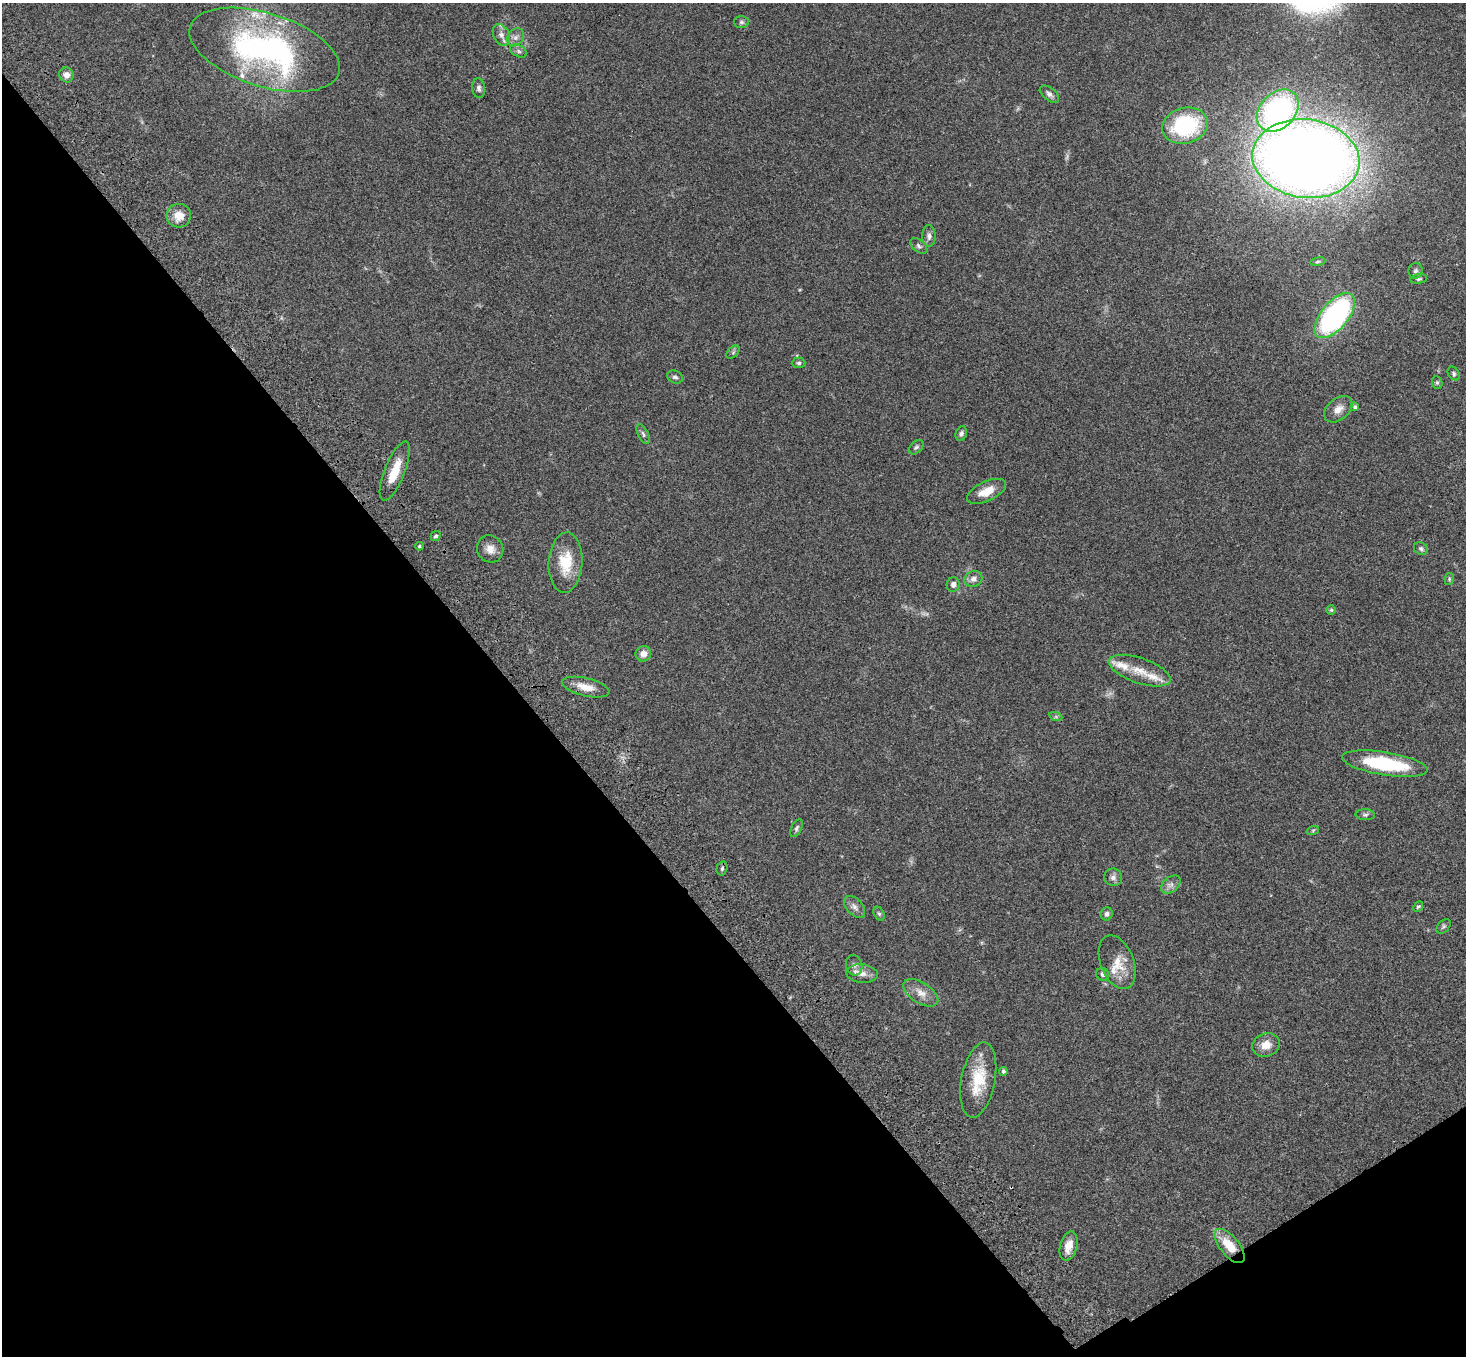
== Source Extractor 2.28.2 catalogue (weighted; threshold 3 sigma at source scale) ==
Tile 14 of 4 x 4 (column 2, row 4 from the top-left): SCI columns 1572-3035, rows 377-1730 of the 6068 x 6028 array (HDU 1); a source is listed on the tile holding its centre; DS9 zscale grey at full resolution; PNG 1468 x 1358 px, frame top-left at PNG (2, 3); each listed source drawn as its Kron ellipse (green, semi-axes under 4 px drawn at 4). Shown black and unused: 37% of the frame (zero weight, under 3 of 4 exposures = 6% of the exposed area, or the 3 px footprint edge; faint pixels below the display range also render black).
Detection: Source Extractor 2.28.2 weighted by HDU 2 'WHT'; one run over the whole footprint, this tile lists its part. Background 0.0472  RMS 0.0054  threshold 0.0241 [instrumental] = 3 sigma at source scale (4.5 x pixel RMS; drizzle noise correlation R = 1.50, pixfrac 1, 0.05/0.05 arcsec/px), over >= 5 px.
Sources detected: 74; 2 too faint to see at this stretch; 1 inside a brighter object's white glare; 1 cosmic-ray / hot-pixel residue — neither listed nor drawn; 5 inside a brighter listed object's ellipse — not listed separately; the other 65 listed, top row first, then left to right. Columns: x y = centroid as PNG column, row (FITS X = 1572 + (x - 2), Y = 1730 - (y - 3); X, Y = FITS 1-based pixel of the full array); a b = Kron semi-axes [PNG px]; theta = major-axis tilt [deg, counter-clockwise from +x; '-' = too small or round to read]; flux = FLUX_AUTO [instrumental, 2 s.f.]
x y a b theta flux
741 22 7 6 - 1.2
501 35 11 7 -63 2.9
515 37 9 7 52 2.4
265 50 78 36 -18 140
519 51 9 5 -28 1.5
66 75 7 7 - 3.1
479 88 10 6 -84 1.8
1049 94 11 6 -38 2.2
1278 111 24 17 46 100
1185 126 23 18 15 47
1306 159 54 39 -7 830
179 216 12 12 - 7
929 236 11 6 -88 2
919 246 10 6 -39 1.4
1318 262 8 4 9 0.8
1415 271 8 7 - 1.4
1419 279 8 4 9 0.96
1335 316 27 13 50 110
733 352 8 5 46 1
799 363 7 5 0 1.1
1454 373 7 5 -54 1
675 377 8 6 -25 1.4
1437 383 6 5 - 0.85
1355 407 4 4 - 1
1338 409 16 10 40 4.5
961 433 7 5 68 1.3
643 434 11 5 -64 1.3
916 447 8 5 43 1.1
395 471 31 10 68 11
986 491 21 9 24 7.8
436 536 5 4 - 0.98
419 546 4 3 - 0.67
490 549 14 12 -55 4.9
1421 549 7 6 - 1.1
566 563 30 17 87 16
973 579 9 7 22 2.6
1449 579 6 4 79 0.72
953 584 7 6 - 2.1
1331 610 5 5 - 0.67
643 654 8 7 - 4
1140 671 32 12 -19 12
586 687 24 9 -13 7
1056 717 6 4 -18 0.75
1385 764 43 11 -9 38
1365 815 9 5 -3 1.3
796 828 9 5 64 1.2
1313 830 6 4 19 0.7
722 868 7 5 74 1.1
1113 877 9 9 - 2.1
1171 885 11 7 39 2.5
1418 906 6 4 46 0.77
855 907 13 8 -46 2.6
879 914 7 5 -62 1
1107 914 6 6 - 1.6
1444 926 8 5 46 1
1117 962 28 16 -69 10
854 965 10 8 -76 2.2
862 974 16 9 -5 4
1103 974 7 6 - 1.4
921 993 19 10 -33 5.6
1266 1045 14 11 18 6
1003 1071 4 4 - 1.1
978 1080 38 17 79 19
1069 1246 15 8 75 5.9
1230 1246 21 9 -51 12